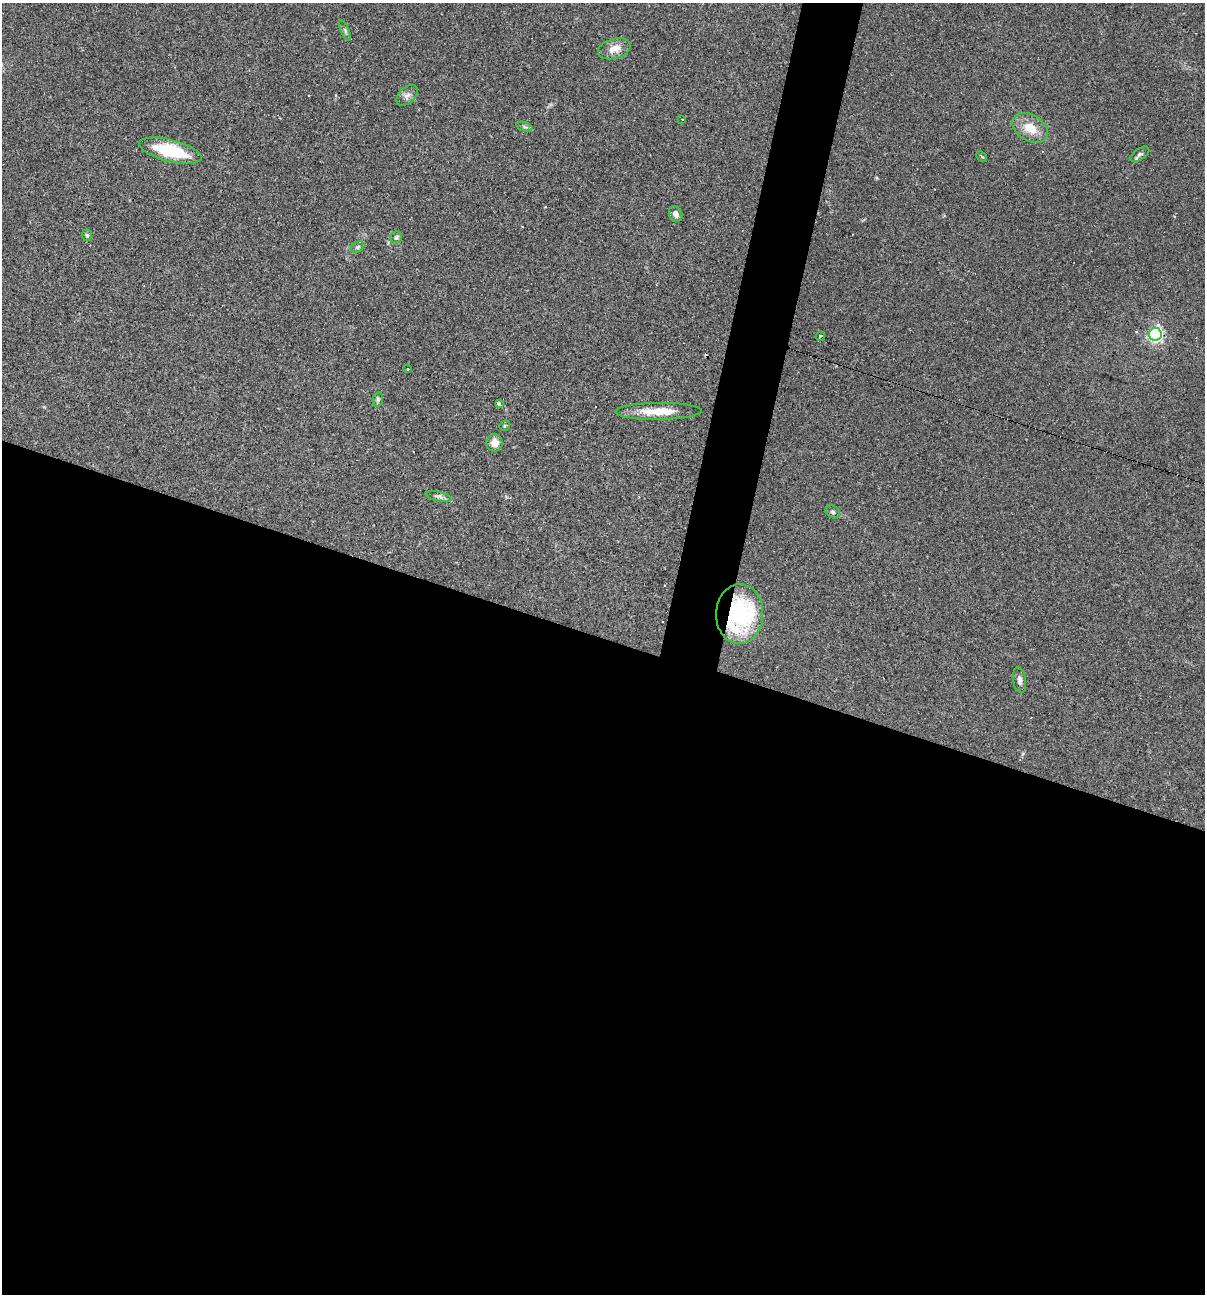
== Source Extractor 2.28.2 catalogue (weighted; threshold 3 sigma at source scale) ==
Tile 14 of 4 x 4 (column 2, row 4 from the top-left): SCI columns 1452-2654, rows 1-1292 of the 5183 x 5166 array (HDU 1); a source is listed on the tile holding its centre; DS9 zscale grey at full resolution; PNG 1207 x 1296 px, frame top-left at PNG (2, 3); each listed source drawn as its Kron ellipse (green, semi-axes under 4 px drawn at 4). Shown black and unused: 54% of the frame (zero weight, under 2 of 3 exposures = <1% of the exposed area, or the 3 px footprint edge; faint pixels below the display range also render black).
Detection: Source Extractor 2.28.2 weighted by HDU 2 'WHT'; one run over the whole footprint, this tile lists its part. Background 0.0497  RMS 0.0052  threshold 0.0232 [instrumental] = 3 sigma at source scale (4.5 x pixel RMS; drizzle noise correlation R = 1.50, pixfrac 1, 0.05/0.05 arcsec/px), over >= 5 px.
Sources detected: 30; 5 cosmic-ray / hot-pixel residue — neither listed nor drawn; the other 25 listed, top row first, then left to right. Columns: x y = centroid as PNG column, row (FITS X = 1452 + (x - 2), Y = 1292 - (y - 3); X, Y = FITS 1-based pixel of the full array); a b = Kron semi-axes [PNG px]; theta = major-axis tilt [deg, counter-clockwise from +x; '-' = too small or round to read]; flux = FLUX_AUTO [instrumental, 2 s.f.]
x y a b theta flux
345 31 11 4 -65 1.1
614 49 17 10 16 5.6
407 95 12 8 40 2.4
682 119 3 3 - 0.45
525 127 8 3 -19 0.93
1030 128 19 13 -31 9.3
170 151 32 11 -14 28
1140 154 11 5 34 1.6
982 156 6 3 -44 0.56
676 214 8 6 -65 2.4
87 235 6 5 - 0.81
396 237 6 5 - 1.3
357 247 7 5 27 1
1155 334 6 6 - 140
820 336 4 3 - 1.2
408 369 3 3 - 1.7
378 399 7 5 78 1
499 404 4 3 - 12
658 411 43 8 1 12
505 426 5 4 - 0.67
495 443 8 8 - 4.8
439 497 13 4 -13 1.7
833 512 7 6 - 1.3
740 614 30 23 88 67
1020 680 13 6 -83 2.3
Overlapping masked pixels (flux is a lower limit): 1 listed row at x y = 740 614